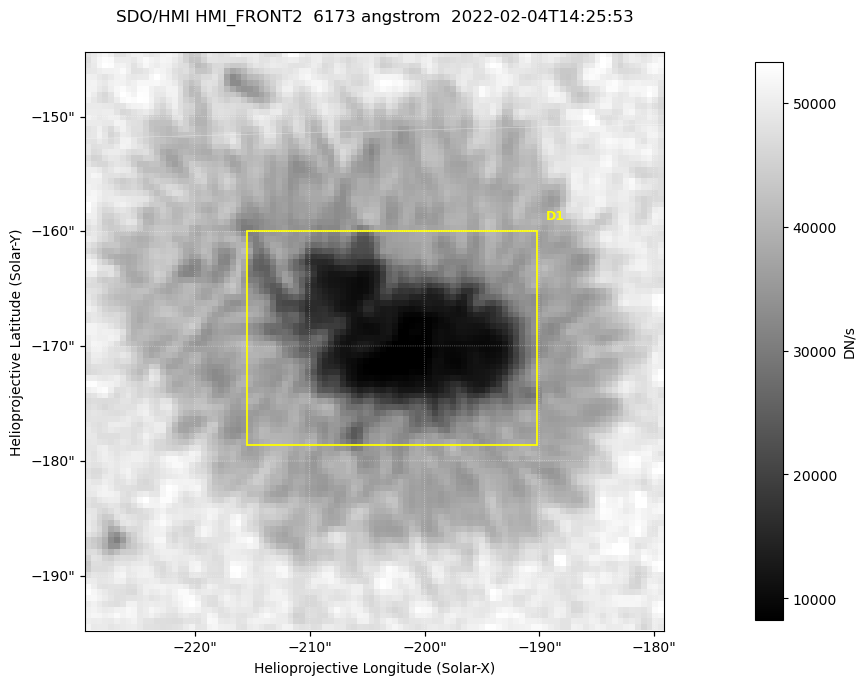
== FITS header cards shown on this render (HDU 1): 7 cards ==
TELESCOP= 'SDO/HMI '           / Telescope
INSTRUME= 'HMI_FRONT2'         / For HMI: HMI_SIDE1, HMI_FRONT2, or HMI_COMBINED
WAVELNTH=                6173. / [angstrom] Wavelength
DATE-OBS= '2022-02-04T14:25:53.400' / [ISO] Observation date {DATE__OBS}
CTYPE1  = 'HPLN-TAN'           / CTYPE1: HPLN
CTYPE2  = 'HPLT-TAN'           / CTYPE2: HPLT
BUNIT   = 'DN/s    '           / Physical Units

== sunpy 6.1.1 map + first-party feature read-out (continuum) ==
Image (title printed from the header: SDO/HMI HMI_FRONT2  6173 angstrom  2022-02-04T14:25:53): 100 x 100 px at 0.504 arcsec/px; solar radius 974 arcsec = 1931 px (partial field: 0.1% of the solar disc is inside the frame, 100% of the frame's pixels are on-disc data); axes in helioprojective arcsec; data unit DN/s (BUNIT, on the colour bar)
Orientation: roll -0.0702 deg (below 1 deg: not rotated)
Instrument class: CONTINUUM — white-light / continuum photospheric image (CONTENT/OBS_TYPE)
Dark features (sunspots / pores): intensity divided by the frame's on-disc median (partial field: no limb-darkening profile); reference = the frame's on-disc median (the 8%-of-disc-diameter window exceeds this field); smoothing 3 px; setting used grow <= 0.75, no closing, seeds <= 0.75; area >= 9 px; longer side >= 3 px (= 1.5 arcsec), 3 px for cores <= 0.7; partial field; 1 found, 1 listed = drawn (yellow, D1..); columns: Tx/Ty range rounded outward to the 2 arcsec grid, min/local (2 s.f., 1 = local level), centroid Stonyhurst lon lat
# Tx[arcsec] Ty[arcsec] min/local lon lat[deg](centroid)
D1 -216..-190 -180..-160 0.17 -12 -16